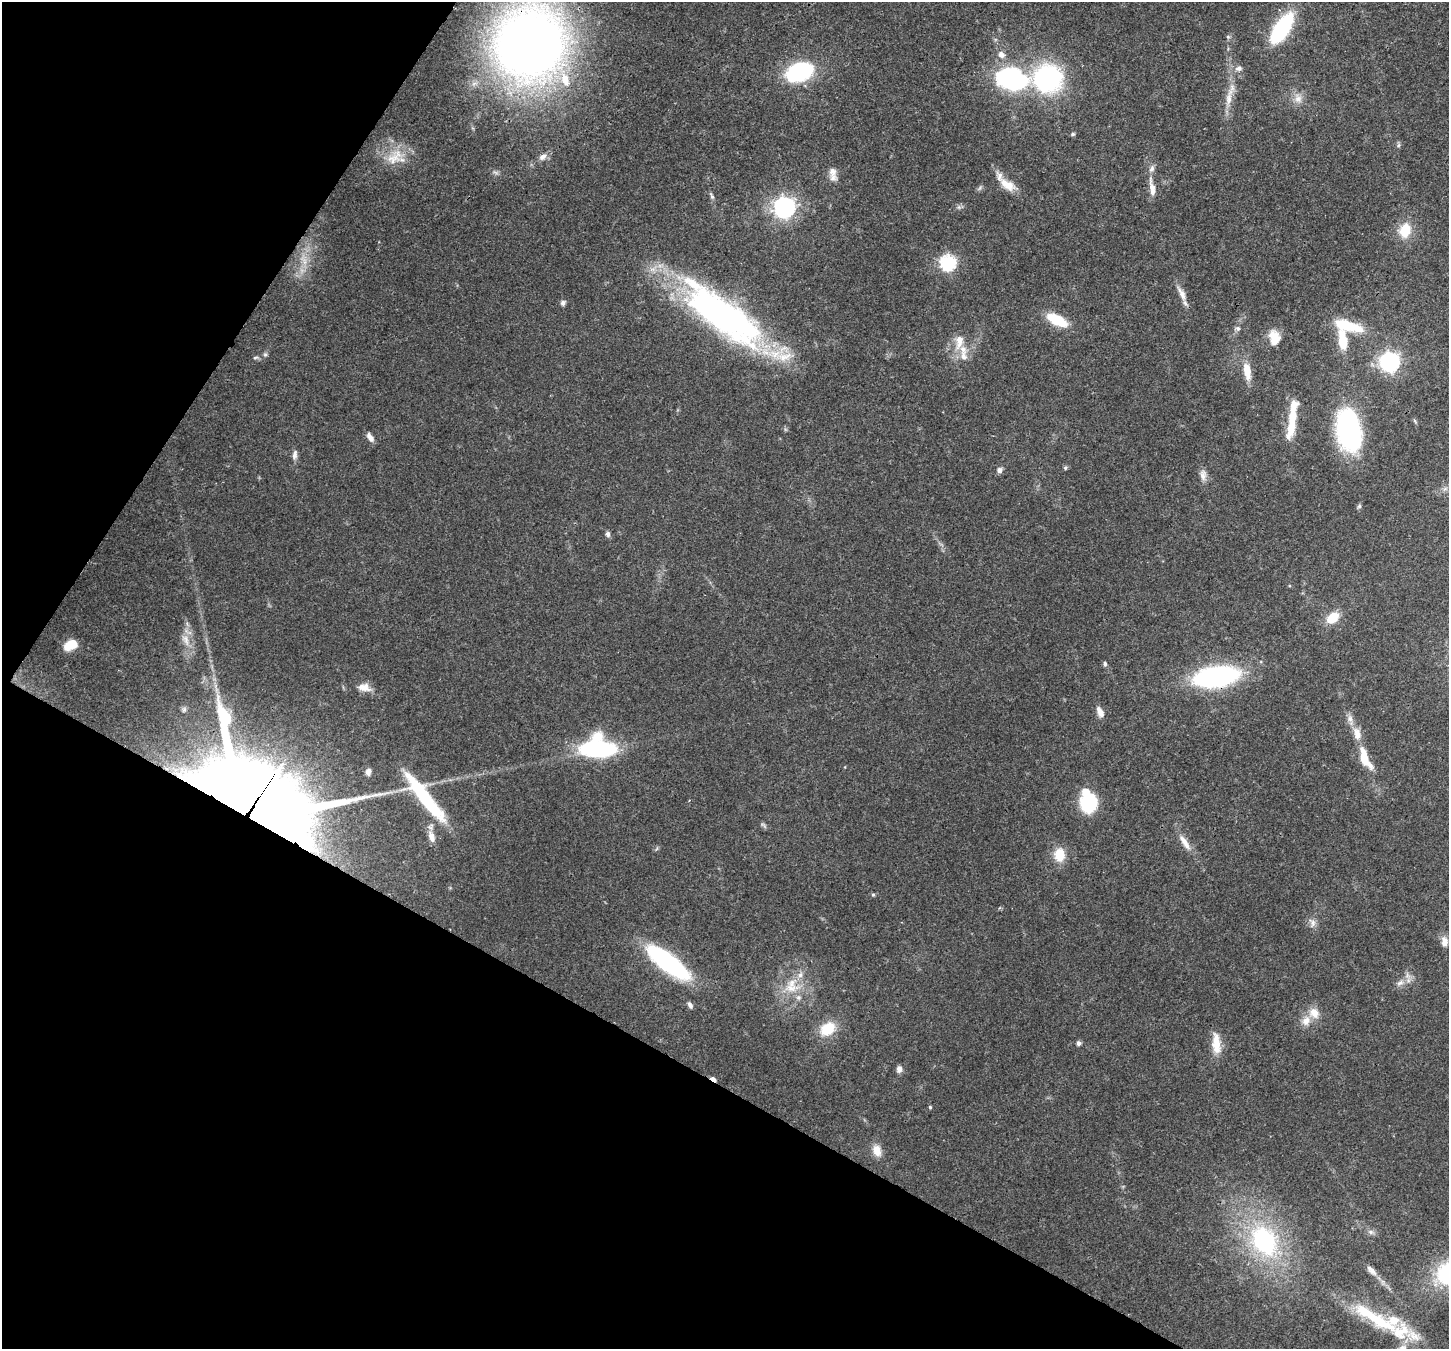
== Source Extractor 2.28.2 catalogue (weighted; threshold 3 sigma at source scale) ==
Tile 9 of 4 x 4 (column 1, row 3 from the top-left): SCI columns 79-1525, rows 1710-3056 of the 5939 x 6045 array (HDU 1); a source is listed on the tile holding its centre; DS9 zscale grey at full resolution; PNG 1451 x 1351 px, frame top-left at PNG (2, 2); no overlay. Shown black and unused: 28% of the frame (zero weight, under 3 of 4 exposures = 8% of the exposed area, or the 3 px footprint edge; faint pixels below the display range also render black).
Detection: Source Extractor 2.28.2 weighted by HDU 2 'WHT'; one run over the whole footprint, this tile lists its part. Background 0.0922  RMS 0.0037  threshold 0.0165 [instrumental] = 3 sigma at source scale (4.5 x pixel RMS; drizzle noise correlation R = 1.50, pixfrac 1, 0.0396/0.0396 arcsec/px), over >= 5 px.
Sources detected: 105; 2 too faint to see at this stretch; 2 inside a brighter object's white glare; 1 cosmic-ray / hot-pixel residue — not listed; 17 inside a brighter listed object's ellipse — not listed separately; the other 83 listed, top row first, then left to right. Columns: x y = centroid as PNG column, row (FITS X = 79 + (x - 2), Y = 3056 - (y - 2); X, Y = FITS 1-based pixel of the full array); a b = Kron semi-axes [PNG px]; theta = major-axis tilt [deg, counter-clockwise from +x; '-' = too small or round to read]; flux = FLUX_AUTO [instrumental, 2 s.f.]
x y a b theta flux
1282 28 26 11 57 46
1228 37 6 5 - 0.64
530 44 55 55 - 420
1001 55 11 9 -29 2.6
800 72 27 17 16 41
1012 78 28 19 -14 68
1048 78 25 24 - 63
1229 97 36 8 78 6.8
1298 98 15 11 -75 3.6
1073 134 6 5 - 0.62
1398 145 6 5 - 0.73
395 157 30 18 40 10
543 157 11 7 33 2.1
832 172 14 11 86 3.2
1007 185 25 11 -31 6.1
980 188 9 5 50 0.8
1152 188 27 7 -81 4.1
712 196 10 5 -68 0.98
784 207 8 8 - 200
959 207 6 5 - 0.84
1405 230 17 12 72 9.1
304 260 20 10 -68 5.5
948 263 7 7 - 81
1182 294 23 7 -63 3.6
563 303 5 5 - 1.6
724 316 104 35 -35 140
1057 320 22 10 -27 13
1348 326 33 11 -15 16
1237 329 8 6 -11 1.1
1274 338 19 13 -83 6.7
959 341 23 11 78 6
1342 341 22 9 -84 11
265 354 7 5 69 0.81
256 357 11 4 0 0.85
1390 362 7 7 - 170
1247 371 22 9 -80 6.9
1291 428 26 10 74 7.7
1349 430 42 22 -80 67
370 437 11 6 -58 2.2
295 455 14 6 82 1.8
1065 468 6 5 - 0.62
1000 470 8 7 - 1.5
1203 475 16 8 -86 2.6
1445 489 7 4 19 0.86
1359 506 6 5 - 0.69
608 534 7 6 - 1.1
1332 618 14 10 41 7.9
185 640 21 10 -68 5
70 645 13 8 26 6.6
1105 664 6 5 - 0.83
1216 677 42 19 8 69
364 687 18 10 -9 3.9
184 709 8 5 74 0.83
1100 712 15 8 -66 2.5
1350 719 17 8 -73 2.8
598 749 40 17 -1 43
1365 758 31 11 -66 10
368 772 8 6 87 1.6
425 797 59 12 -51 35
242 803 83 45 -73 1200
1089 803 11 10 - 41
431 837 16 8 -71 3.2
1185 842 26 8 -57 4.3
1059 855 16 12 -90 8
873 895 5 4 - 0.51
1312 923 13 9 88 2.2
1444 942 13 8 -88 2.9
668 962 43 13 -37 69
800 975 10 8 29 2.1
1400 983 12 7 31 2.3
791 988 28 13 -2 8.8
690 1005 8 6 -65 1.4
1314 1013 15 14 - 5
828 1029 21 15 37 10
1079 1043 5 5 - 1.3
1216 1043 29 10 -84 6.4
899 1069 9 6 87 1.7
930 1107 4 4 - 0.5
877 1150 16 10 -72 4.3
1371 1232 11 6 -15 1.4
1264 1241 31 23 -56 57
1371 1270 16 8 -43 2.6
1375 1318 74 14 -32 29
Overlapping masked pixels (flux is a lower limit): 4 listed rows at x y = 530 44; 1349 430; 1216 677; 242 803
Isophote crosses this tile's border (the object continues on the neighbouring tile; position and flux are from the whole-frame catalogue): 1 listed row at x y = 530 44